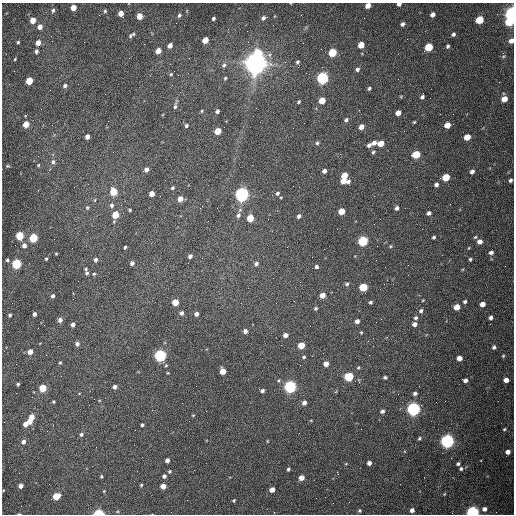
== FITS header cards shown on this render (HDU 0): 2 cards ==
NAXIS1  =                  512 /fastest changing axis
NAXIS2  =                  512 /next to fastest changing axis

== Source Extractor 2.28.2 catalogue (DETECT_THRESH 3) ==
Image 512 x 512 px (HDU 0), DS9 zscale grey, 1 PNG px = 1 image px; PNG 516 x 516 px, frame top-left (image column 1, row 512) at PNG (2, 3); no overlay
Background 1570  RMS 24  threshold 71.1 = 3 sigma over >= 5 px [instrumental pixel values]
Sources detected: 215; all 215 listed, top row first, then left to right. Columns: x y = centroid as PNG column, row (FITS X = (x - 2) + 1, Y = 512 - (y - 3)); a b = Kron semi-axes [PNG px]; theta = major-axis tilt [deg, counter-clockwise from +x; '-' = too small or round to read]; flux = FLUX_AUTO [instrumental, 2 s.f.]
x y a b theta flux
399 4 4 3 - 6.3e+03
368 6 5 4 - 1.5e+04
73 8 5 4 - 1.8e+04
53 11 5 4 - 3.0e+03
105 11 4 3 - 2.1e+03
121 13 5 4 - 1.6e+04
432 14 5 4 - 6.9e+03
512 14 6 4 86 8.2e+05
179 15 5 4 - 3.0e+03
139 16 5 4 - 2.0e+04
213 18 4 3 - 3.2e+03
263 18 6 4 29 4.4e+03
33 20 5 4 - 2.0e+04
479 20 5 5 - 5.5e+04
509 22 6 5 - 4.6e+04
402 24 5 4 - 4.8e+03
40 27 5 4 - 9.8e+03
133 34 4 3 - 1.8e+03
453 34 4 4 - 3.6e+03
51 36 3 2 - 1.4e+03
130 36 5 4 - 2.3e+03
205 40 5 4 - 2.5e+04
511 41 6 5 - 8.4e+03
18 42 3 3 - 2.2e+03
38 43 5 4 - 1.2e+04
170 45 5 4 - 9.5e+03
361 45 5 4 - 2.3e+04
448 46 4 3 - 3.0e+03
429 47 5 5 - 6.1e+04
321 49 2 2 - 7.3e+02
36 51 4 4 - 3.9e+03
158 51 5 4 - 1.5e+04
258 53 6 5 - 5.4e+04
332 53 5 5 - 6.9e+04
503 56 7 4 19 2.2e+03
15 59 3 2 - 1.4e+03
297 62 5 4 - 2.8e+03
256 63 8 7 - 2.2e+06
224 65 7 5 61 4.2e+03
357 69 5 4 - 4.1e+03
171 74 5 4 - 1.9e+03
225 78 4 4 - 2.1e+03
322 78 6 5 - 3.5e+05
29 81 5 4 - 4.3e+04
65 86 5 4 - 3.9e+03
369 88 4 3 - 2.7e+03
105 94 2 2 - 6.8e+02
401 96 5 3 - 1.5e+03
422 97 4 3 - 3.7e+03
504 99 5 4 - 2.1e+04
322 101 5 4 - 2.3e+04
299 102 4 3 - 2.0e+03
175 105 12 4 78 4.1e+03
202 111 5 3 - 1.6e+03
217 111 4 4 - 4.0e+03
398 113 5 4 - 1.3e+04
346 120 6 5 - 3.1e+03
414 122 3 3 - 1.6e+03
26 124 5 4 - 2.4e+04
447 125 5 4 - 1.8e+04
186 126 4 4 - 2.8e+03
361 127 5 4 - 1.2e+04
218 131 5 4 - 3.4e+04
87 137 4 4 - 8.2e+03
467 137 5 4 - 2.6e+04
317 143 5 4 - 2.5e+03
374 143 6 4 35 7.5e+03
381 144 5 4 - 2.2e+04
369 145 5 5 - 4.8e+03
373 152 4 3 - 2.2e+03
416 154 5 5 - 6.6e+04
53 162 6 5 - 4.5e+03
38 165 4 4 - 1.6e+03
7 166 4 4 - 1.5e+03
146 170 5 4 - 6.4e+03
324 171 4 4 - 6.3e+03
472 171 5 4 - 5.8e+03
344 176 5 5 - 2.6e+04
446 177 5 4 - 4.8e+04
510 180 4 3 - 3.9e+03
343 181 4 4 - 1.3e+04
348 182 5 4 - 4.5e+03
436 184 4 4 - 5.0e+03
299 187 2 2 - 9.1e+02
172 188 4 4 - 2.3e+03
113 192 5 5 - 4.5e+04
277 193 6 5 - 3.7e+03
152 194 4 4 - 1.5e+04
242 194 6 5 - 7.1e+05
180 199 5 4 - 1.3e+04
95 200 5 3 - 1.5e+03
112 205 6 5 - 4.2e+03
87 208 5 4 - 2.1e+03
397 208 4 4 - 4.5e+03
130 210 3 3 - 2.0e+03
341 211 5 4 - 2.8e+04
429 213 4 4 - 5.3e+03
115 215 5 4 - 4.1e+04
238 215 7 6 - 4.8e+03
299 216 4 3 - 4.2e+03
250 218 5 5 - 3.8e+04
19 236 5 4 - 6.9e+04
434 237 3 3 - 3.0e+03
475 237 5 4 - 2.0e+03
33 238 5 5 - 8.3e+04
363 241 5 5 - 1.7e+05
480 242 5 4 - 9.3e+03
24 245 5 5 - 6.4e+03
390 246 5 4 - 1.8e+03
125 247 3 3 - 2.3e+03
491 252 5 4 - 4.7e+03
56 254 3 2 - 1.3e+03
190 256 4 4 - 5.2e+03
46 259 3 3 - 1.8e+03
470 259 4 3 - 2.3e+03
7 260 4 3 - 2.6e+03
96 260 5 4 - 4.0e+03
132 263 4 4 - 5.6e+03
16 264 5 5 - 1.4e+05
256 264 6 5 - 4.5e+03
316 267 4 4 - 3.4e+03
86 269 4 3 - 2.0e+03
87 273 5 4 - 3.0e+03
94 274 5 4 - 2.1e+03
347 284 5 4 - 2.8e+03
363 287 5 5 - 6.7e+04
322 295 5 4 - 1.6e+04
53 296 4 4 - 4.2e+03
423 300 4 3 - 1.2e+03
175 302 5 4 - 3.3e+04
370 302 3 3 - 2.6e+03
465 302 4 4 - 3.2e+03
276 303 2 2 - 9.0e+02
482 304 4 4 - 1.1e+04
457 307 5 5 - 1.9e+04
315 308 4 4 - 2.2e+03
421 311 6 5 - 3.8e+03
181 313 5 4 - 4.4e+03
34 314 4 3 - 5.5e+03
196 314 4 4 - 6.1e+03
10 315 3 3 - 2.9e+03
416 318 5 5 - 3.5e+03
491 318 4 4 - 5.1e+03
381 319 2 2 - 9.2e+02
60 320 4 4 - 7.0e+03
357 321 4 4 - 6.5e+03
415 324 5 4 - 6.5e+03
73 325 4 4 - 6.0e+03
245 331 5 4 - 5.8e+03
361 332 4 4 - 1.6e+03
285 335 5 4 - 7.9e+03
77 344 4 4 - 5.3e+03
301 345 5 4 - 3.1e+04
494 347 5 4 - 3.6e+03
30 352 4 4 - 1.4e+04
160 355 5 5 - 3.6e+05
503 356 5 4 - 1.9e+03
304 357 5 4 - 2.3e+03
459 358 5 4 - 1.2e+04
60 363 4 3 - 1.8e+03
326 364 4 4 - 1.1e+04
166 365 4 4 - 1.9e+03
358 367 5 4 - 1.9e+03
223 371 5 4 - 2.3e+04
349 377 5 5 - 1.1e+05
385 377 4 3 - 2.5e+03
465 380 4 4 - 5.7e+03
506 380 4 4 - 1.0e+04
18 384 3 3 - 2.2e+03
115 387 4 4 - 6.1e+03
290 387 5 5 - 4.3e+05
43 388 5 4 - 5.0e+04
262 391 4 4 - 3.7e+03
415 393 4 4 - 4.3e+03
53 402 3 3 - 1.8e+03
304 403 5 4 - 6.7e+03
413 409 5 5 - 5.7e+05
382 411 5 4 - 4.7e+03
193 415 4 3 - 1.3e+03
32 417 4 4 - 1.7e+04
30 421 4 4 - 1.4e+04
25 424 5 4 - 1.0e+04
142 425 3 3 - 2.9e+03
504 429 5 4 - 2.2e+03
81 434 5 4 - 3.2e+03
419 438 4 4 - 2.1e+03
267 441 4 3 - 1.2e+03
447 441 6 5 - 6.4e+05
23 442 5 4 - 6.0e+03
508 452 5 4 - 8.4e+03
167 460 4 4 - 7.6e+03
369 463 4 4 - 6.5e+03
346 464 5 3 - 1.4e+03
458 464 4 3 - 2.8e+03
288 469 4 3 - 3.0e+03
461 469 4 4 - 2.8e+03
170 471 4 4 - 2.2e+03
101 476 4 3 - 2.0e+03
164 476 4 4 - 4.6e+03
301 478 4 4 - 1.3e+04
141 485 3 3 - 2.0e+03
21 486 4 4 - 9.3e+03
163 486 4 4 - 1.4e+04
272 490 5 4 - 1.2e+04
104 491 4 3 - 1.3e+03
444 494 5 3 - 1.4e+03
56 496 5 4 - 4.1e+04
316 498 2 2 - 3.2e+03
234 500 3 3 - 2.1e+03
484 509 6 5 - 6.8e+03
359 510 4 4 - 2.1e+03
412 510 4 4 - 6.1e+03
472 512 5 4 - 4.8e+05
99 513 6 3 0 1.1e+05
19 514 4 2 - 1.9e+03
At the frame edge (FLAGS 8, measured only in part): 7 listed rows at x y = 399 4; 368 6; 512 14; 511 41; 472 512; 99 513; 19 514